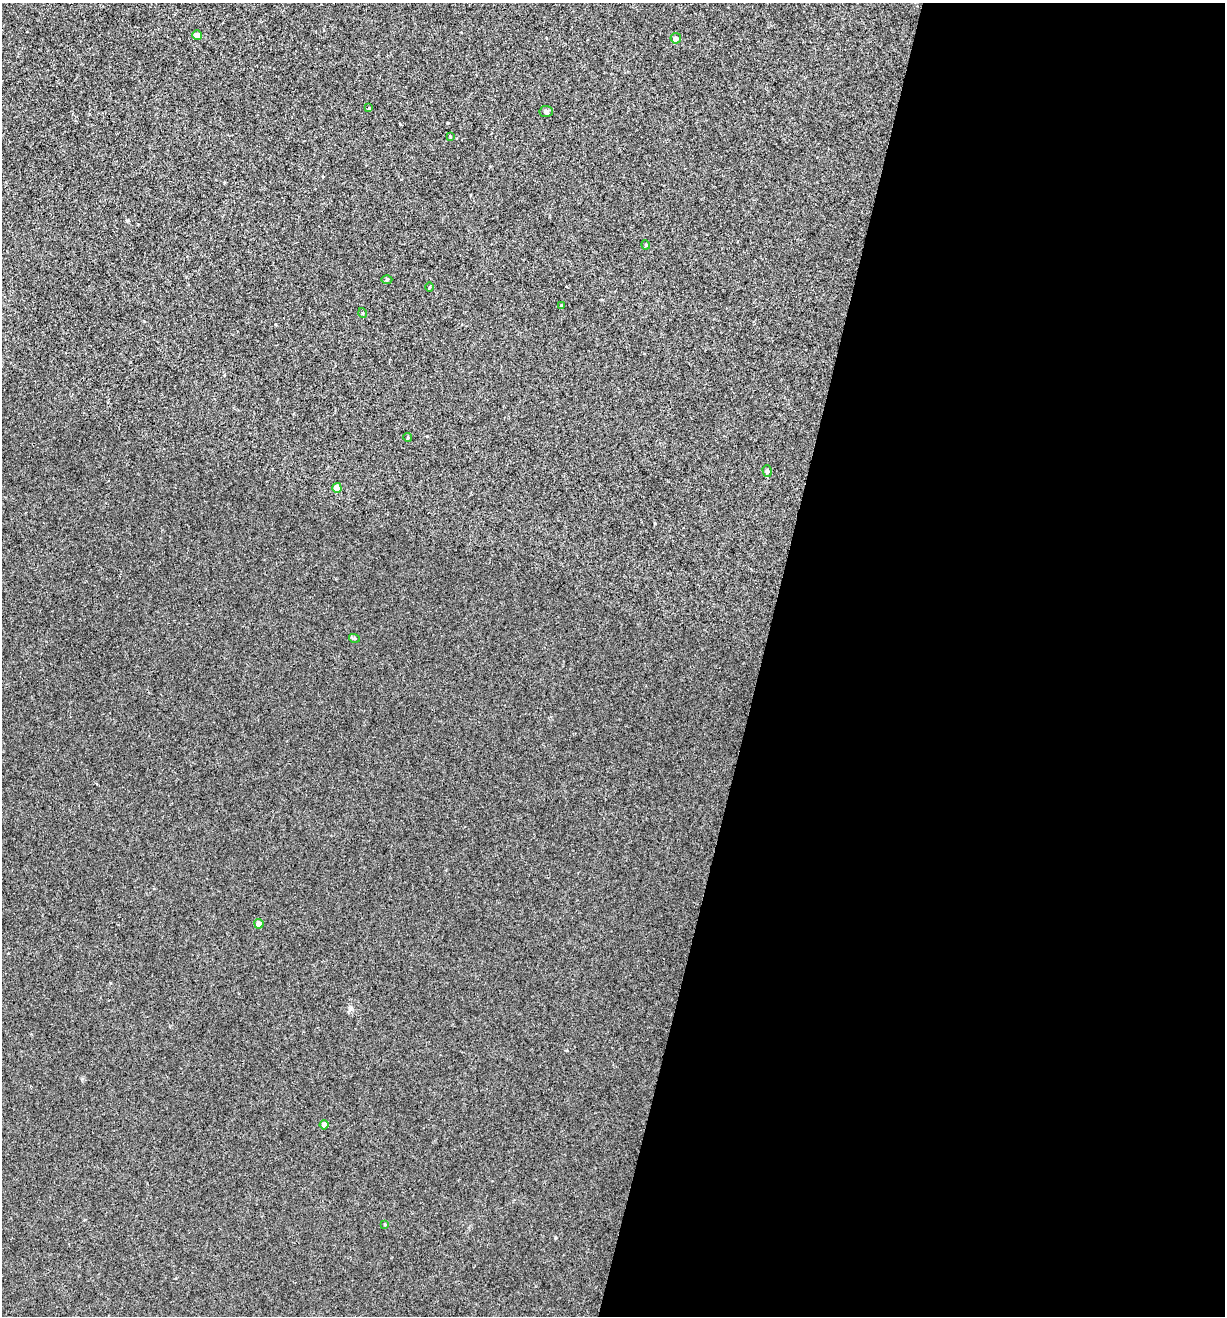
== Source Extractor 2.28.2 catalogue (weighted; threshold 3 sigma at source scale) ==
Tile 12 of 4 x 4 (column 4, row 3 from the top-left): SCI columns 3796-5018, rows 1318-2631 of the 5271 x 5259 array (HDU 1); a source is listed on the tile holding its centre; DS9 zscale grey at full resolution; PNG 1227 x 1318 px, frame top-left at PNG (2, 3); each listed source drawn as its Kron ellipse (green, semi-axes under 4 px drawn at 4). Shown black and unused: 38% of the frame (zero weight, under 3 of 4 exposures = <1% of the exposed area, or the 3 px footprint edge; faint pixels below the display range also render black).
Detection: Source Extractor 2.28.2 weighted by HDU 2 'WHT'; one run over the whole footprint, this tile lists its part. Background 0.00115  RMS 0.0035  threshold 0.016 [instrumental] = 3 sigma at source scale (4.5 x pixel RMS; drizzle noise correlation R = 1.50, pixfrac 1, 0.05/0.05 arcsec/px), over >= 5 px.
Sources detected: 17; all 17 listed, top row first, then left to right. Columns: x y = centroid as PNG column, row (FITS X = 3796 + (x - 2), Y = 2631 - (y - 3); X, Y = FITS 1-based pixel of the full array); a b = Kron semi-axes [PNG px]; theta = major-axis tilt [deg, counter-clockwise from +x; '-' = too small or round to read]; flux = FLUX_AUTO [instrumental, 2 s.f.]
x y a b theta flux
197 35 5 4 - 1.9
676 38 5 5 - 1.1
369 108 4 4 - 0.38
546 111 6 5 - 0.8
450 136 3 3 - 0.24
646 245 4 4 - 0.35
387 280 5 3 - 0.41
430 287 4 3 - 0.32
561 306 3 3 - 0.3
363 313 5 3 - 0.3
408 437 4 4 - 0.37
767 471 6 4 -74 0.76
337 488 5 4 - 5.2
354 638 5 3 - 0.4
259 924 5 4 - 2.3
324 1125 4 4 - 1.9
385 1224 4 4 - 0.32
Unlisted compact peaks at least as high as the median listed source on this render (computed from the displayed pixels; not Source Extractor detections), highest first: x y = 555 1238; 82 1079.